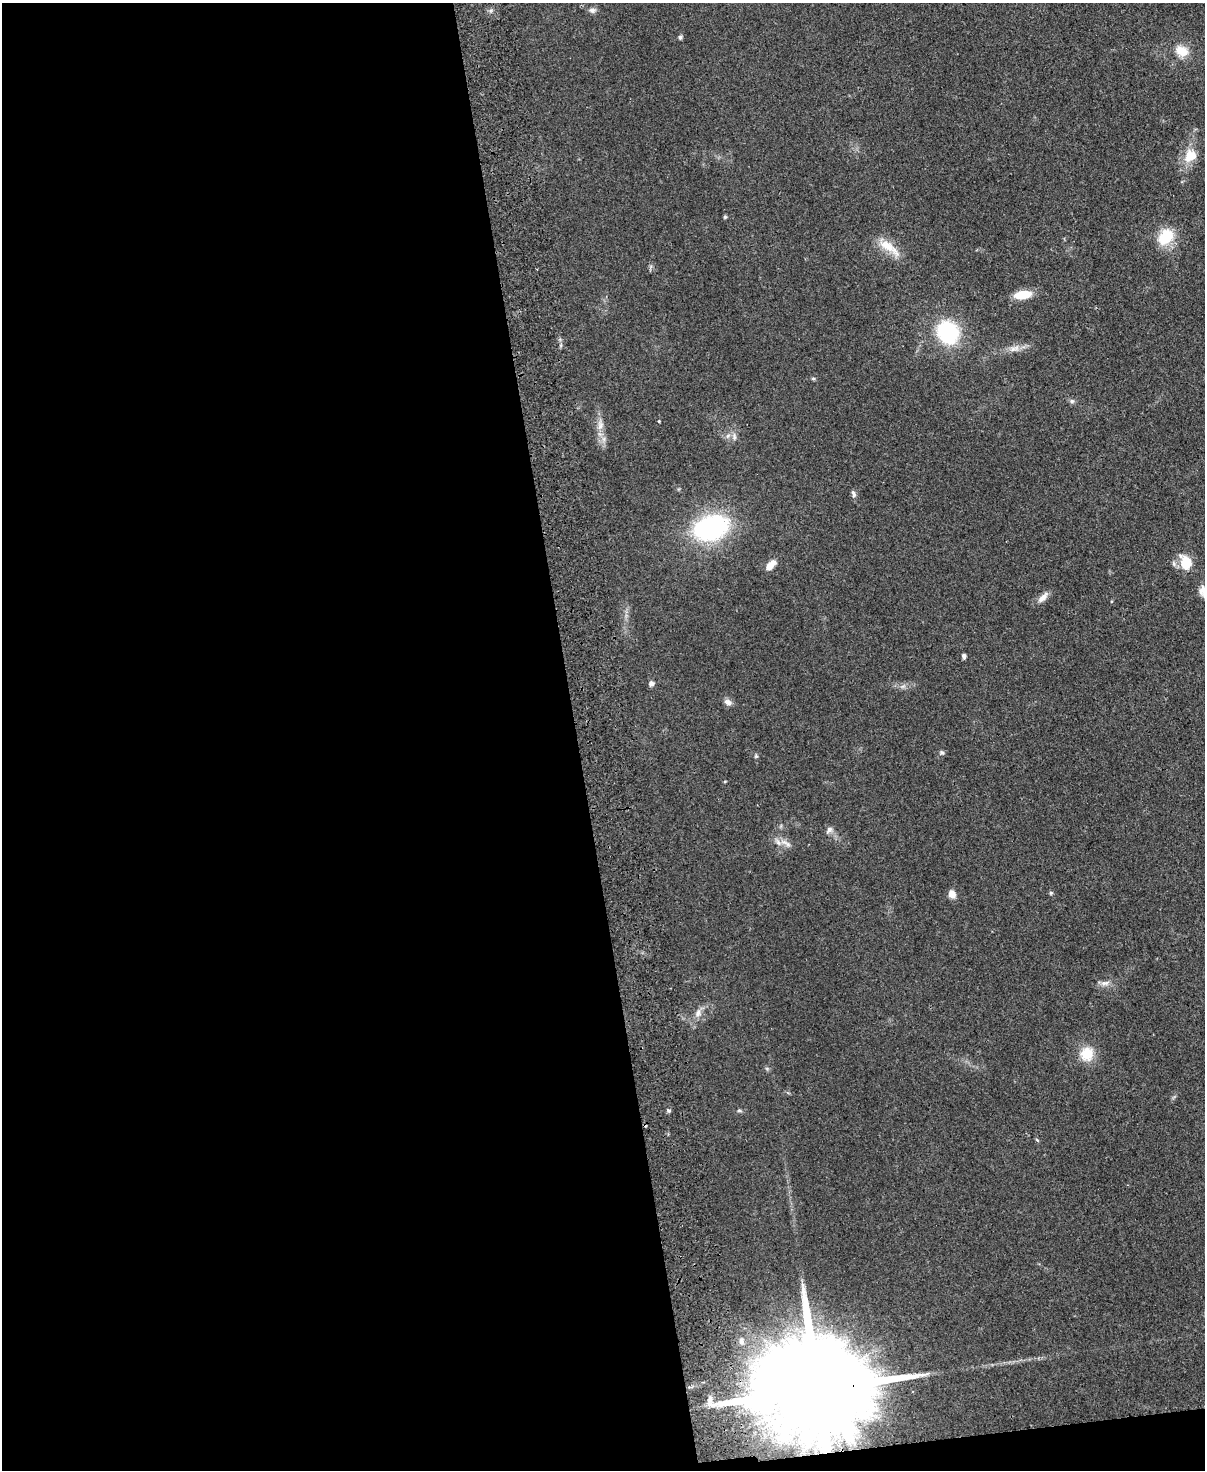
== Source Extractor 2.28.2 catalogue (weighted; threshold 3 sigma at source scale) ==
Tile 9 of 4 x 3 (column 1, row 3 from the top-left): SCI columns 57-1259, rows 151-1618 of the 4925 x 4814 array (HDU 1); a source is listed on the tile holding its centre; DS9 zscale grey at full resolution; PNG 1207 x 1472 px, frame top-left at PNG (2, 3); no overlay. Shown black and unused: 49% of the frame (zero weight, under 2 of 3 exposures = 3% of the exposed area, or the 3 px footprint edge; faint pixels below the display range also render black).
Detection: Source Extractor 2.28.2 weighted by HDU 2 'WHT'; one run over the whole footprint, this tile lists its part. Background 0.112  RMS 0.0085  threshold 0.038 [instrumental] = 3 sigma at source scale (4.5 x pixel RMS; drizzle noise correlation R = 1.50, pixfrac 1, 0.05/0.05 arcsec/px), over >= 5 px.
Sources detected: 41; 1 cosmic-ray / hot-pixel residue — not listed; the other 40 listed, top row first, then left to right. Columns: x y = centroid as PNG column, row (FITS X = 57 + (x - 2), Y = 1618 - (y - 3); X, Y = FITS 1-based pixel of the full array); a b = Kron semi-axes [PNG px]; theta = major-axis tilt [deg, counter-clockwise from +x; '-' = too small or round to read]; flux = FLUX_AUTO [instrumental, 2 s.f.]
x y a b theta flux
592 10 9 7 -4 3.1
680 37 5 5 - 1.8
1182 51 17 12 -24 14
1191 156 19 15 49 16
725 217 5 4 - 1.2
1165 237 21 15 45 27
889 247 36 11 -37 16
1022 295 17 8 9 20
948 332 22 19 -59 76
1014 348 17 9 13 7
813 379 6 4 0 1.1
1072 401 7 6 - 2
659 421 3 3 - 1.2
600 425 17 8 88 7.5
734 437 11 6 -89 3.3
853 494 9 5 -71 2.6
711 528 30 21 18 140
1186 562 16 11 -71 20
1174 564 9 6 -74 2.5
770 565 14 7 46 8.3
1203 589 16 9 78 6.1
1043 597 19 7 45 5.8
964 656 5 4 - 2.1
651 684 7 6 - 2.7
903 686 8 4 36 2.1
728 702 11 7 -22 3.7
942 752 6 6 - 1.6
756 756 6 5 - 1.2
829 830 10 6 51 3.2
786 843 21 7 -30 6.2
1051 893 5 5 - 1.2
952 894 9 7 -73 6.9
1105 983 15 6 8 4.5
698 1013 13 8 75 5.3
1087 1054 9 9 - 28
668 1110 6 4 -41 1.4
739 1110 5 5 - 1.2
1037 1140 6 4 -45 0.96
741 1341 11 7 90 3.6
818 1389 51 21 7 41000
Overlapping masked pixels (flux is a lower limit): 1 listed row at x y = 818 1389
Isophote crosses this tile's border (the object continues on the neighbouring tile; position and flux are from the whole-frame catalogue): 1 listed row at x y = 1203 589